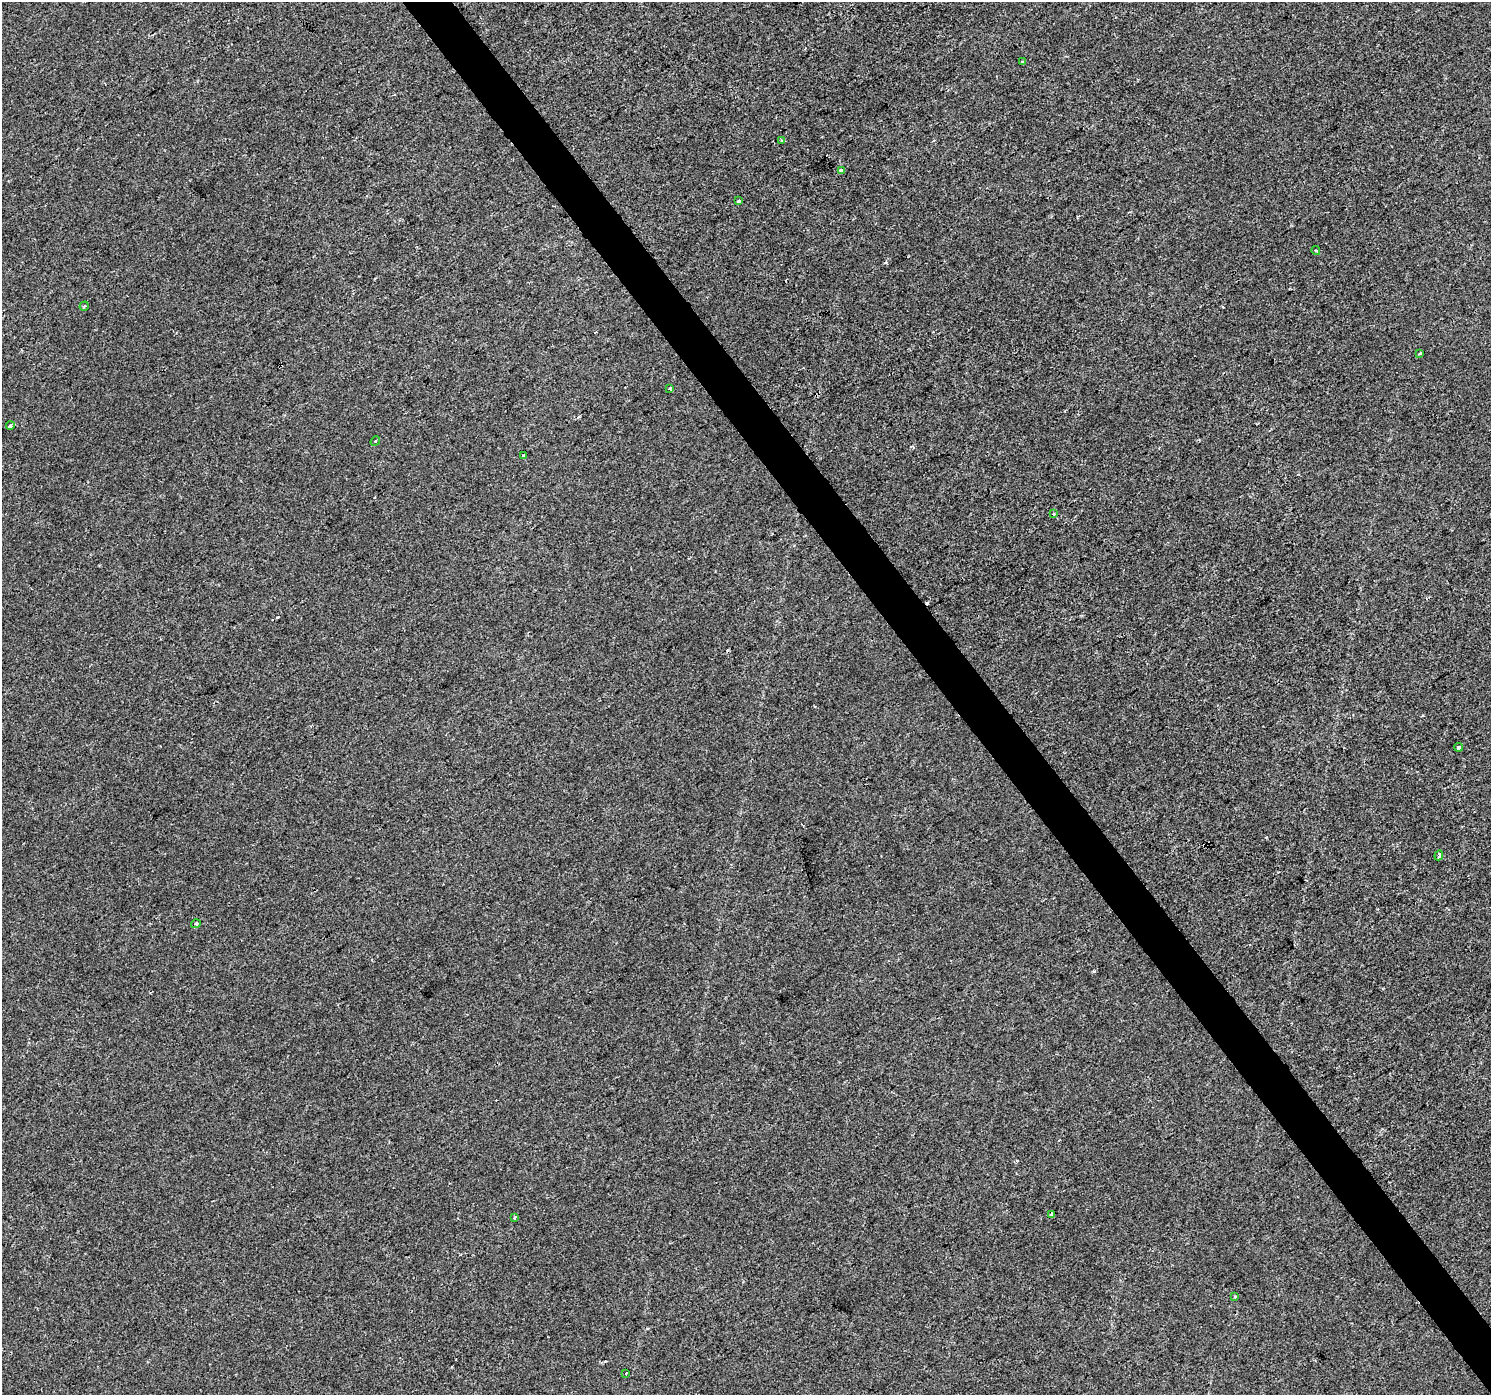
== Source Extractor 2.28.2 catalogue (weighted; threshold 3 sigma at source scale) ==
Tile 6 of 4 x 4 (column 2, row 2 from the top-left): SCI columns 1489-2977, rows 2914-4306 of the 5957 x 5890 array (HDU 1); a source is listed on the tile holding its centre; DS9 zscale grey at full resolution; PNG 1493 x 1397 px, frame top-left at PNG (2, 2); each listed source drawn as its Kron ellipse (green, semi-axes under 4 px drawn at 4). Shown black and unused: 3% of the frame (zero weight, under 2 of 3 exposures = <1% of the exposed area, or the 3 px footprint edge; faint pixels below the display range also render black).
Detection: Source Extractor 2.28.2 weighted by HDU 2 'WHT'; one run over the whole footprint, this tile lists its part. Background 1.43e-04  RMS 0.0046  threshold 0.0205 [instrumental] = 3 sigma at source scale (4.5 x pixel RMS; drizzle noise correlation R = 1.50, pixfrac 1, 0.0396/0.0396 arcsec/px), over >= 5 px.
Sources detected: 24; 5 cosmic-ray / hot-pixel residue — neither listed nor drawn; the other 19 listed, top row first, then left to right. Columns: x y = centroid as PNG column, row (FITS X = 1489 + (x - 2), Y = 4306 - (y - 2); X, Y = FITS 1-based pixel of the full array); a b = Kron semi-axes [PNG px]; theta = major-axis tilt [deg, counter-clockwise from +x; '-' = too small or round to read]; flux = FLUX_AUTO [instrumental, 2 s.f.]
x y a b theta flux
1022 62 3 3 - 0.74
781 140 3 2 - 0.71
842 171 4 4 - 2.7
739 201 3 3 - 2.6
1316 250 4 3 - 0.63
84 306 5 3 - 0.45
1419 353 3 3 - 2.2
670 388 3 3 - 1.2
10 426 4 4 - 1.6
375 441 5 4 - 0.56
523 456 3 3 - 4.4
1053 514 3 3 - 1.8
1459 747 4 3 - 2.2
1439 855 5 3 - 1.5
196 924 5 4 - 0.92
1052 1214 3 3 - 0.88
514 1218 3 3 - 0.75
1235 1296 3 3 - 0.46
626 1373 3 3 - 2.6
Unlisted compact peaks at least as high as the median listed source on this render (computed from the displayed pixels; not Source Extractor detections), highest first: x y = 1094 971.